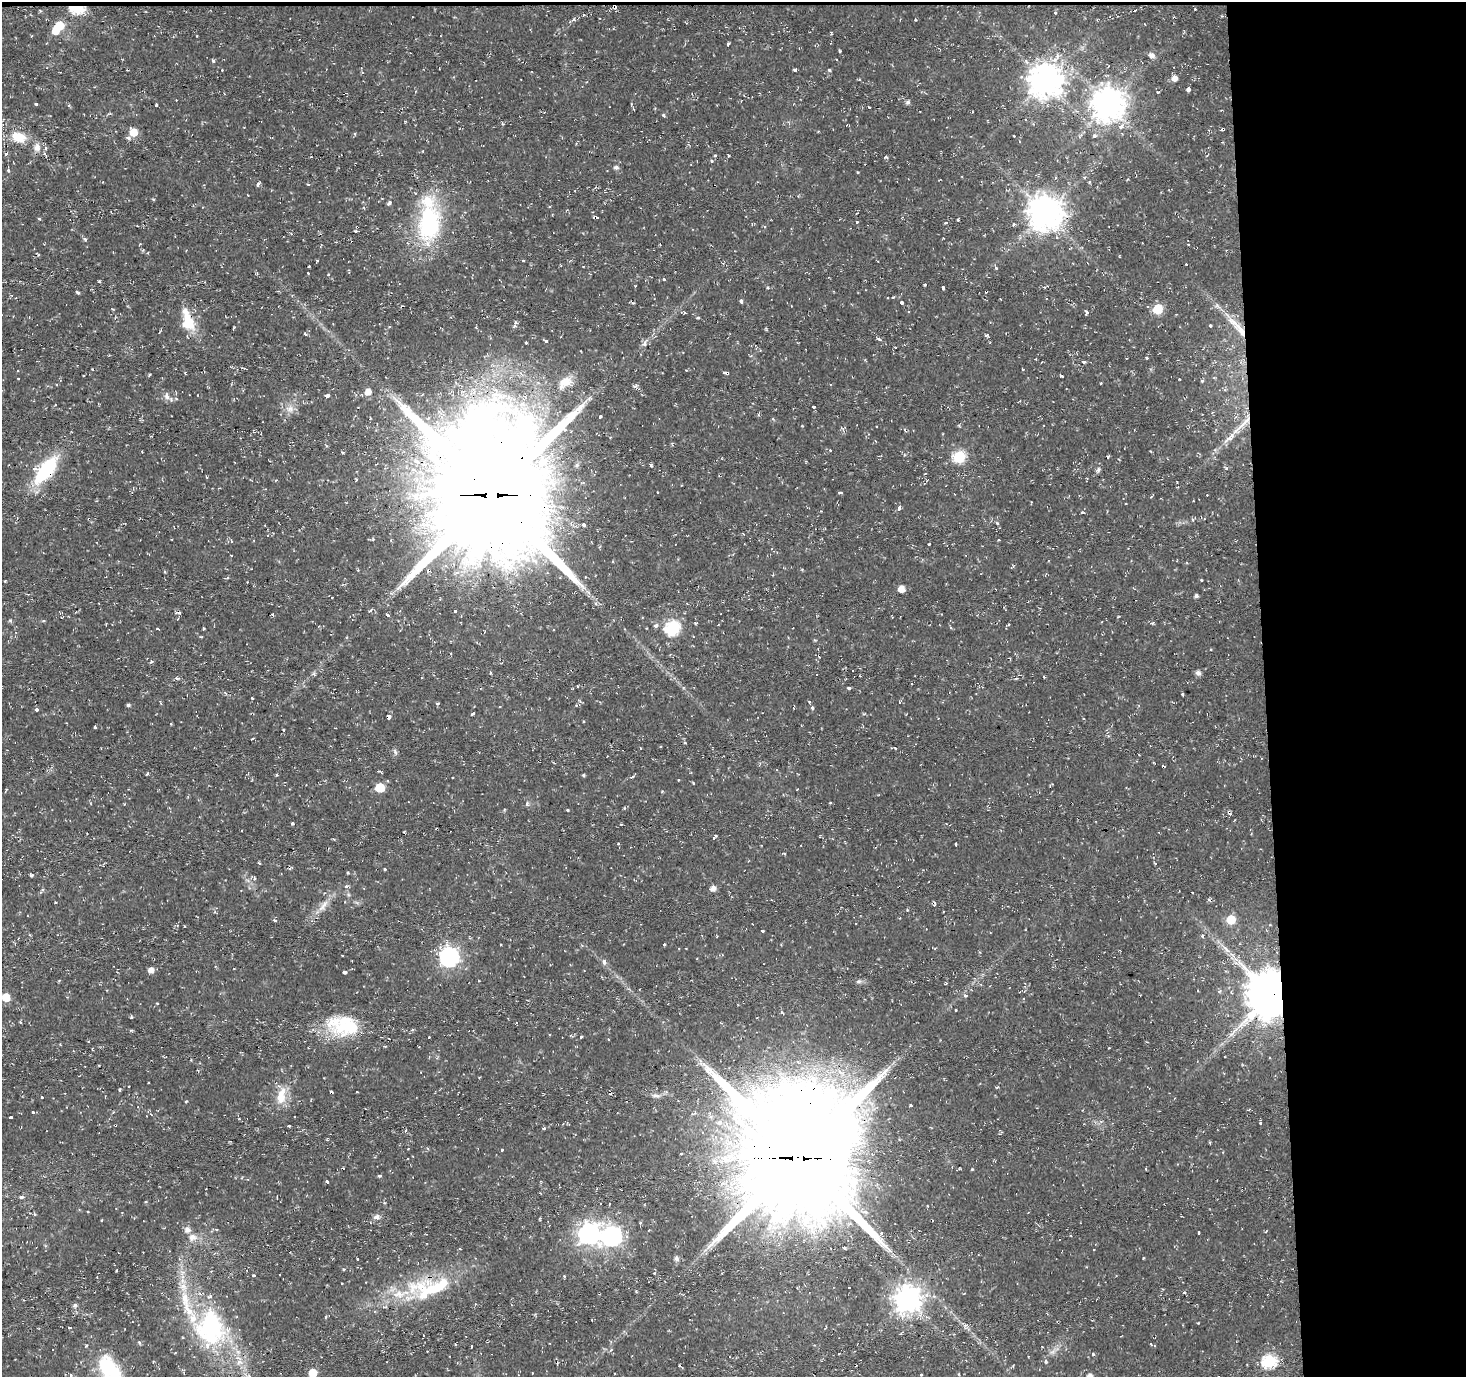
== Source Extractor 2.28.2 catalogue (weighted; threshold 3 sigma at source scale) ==
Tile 3 of 3 x 3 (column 3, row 1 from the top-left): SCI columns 2930-4393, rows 2752-4126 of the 4395 x 4126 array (HDU 1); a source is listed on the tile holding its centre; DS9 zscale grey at full resolution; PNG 1468 x 1379 px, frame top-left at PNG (2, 2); no overlay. Shown black and unused: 14% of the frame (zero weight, under 2 of 3 exposures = <1% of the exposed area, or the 3 px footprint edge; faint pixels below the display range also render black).
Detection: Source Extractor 2.28.2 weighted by HDU 2 'WHT'; one run over the whole footprint, this tile lists its part. Background 0.00547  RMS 0.0031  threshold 0.0141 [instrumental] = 3 sigma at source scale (4.5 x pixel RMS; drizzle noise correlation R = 1.50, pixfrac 1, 0.0396/0.0396 arcsec/px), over >= 5 px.
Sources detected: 346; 3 inside a brighter object's white glare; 37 cosmic-ray / hot-pixel residue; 1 long thin detection or spike segment (spike, bleed or trail) — not listed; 13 inside a brighter listed object's ellipse — not listed separately; the other 292 listed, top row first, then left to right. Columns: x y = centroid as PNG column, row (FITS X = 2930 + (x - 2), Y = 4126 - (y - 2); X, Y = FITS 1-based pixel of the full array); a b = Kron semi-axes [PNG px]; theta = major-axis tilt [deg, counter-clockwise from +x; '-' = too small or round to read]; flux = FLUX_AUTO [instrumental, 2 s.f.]
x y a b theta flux
77 8 8 5 2 37
40 11 4 3 - 0.32
1055 12 3 3 - 0.63
583 15 4 3 - 0.27
573 19 6 5 - 0.64
915 20 3 2 - 0.45
59 25 6 6 - 8.1
728 44 4 3 - 1.7
840 51 3 3 - 0.34
1152 55 6 5 - 1.5
836 59 2 2 - 0.34
795 70 4 3 - 0.41
829 70 4 3 - 0.42
1175 78 5 5 - 2.1
1045 81 10 10 - 580
1188 88 4 3 - 11
1158 92 4 3 - 0.49
344 93 3 2 - 0.42
908 102 5 5 - 0.79
36 104 3 3 - 0.52
1108 104 10 10 - 580
156 105 3 3 - 1.3
869 107 3 3 - 0.42
663 115 4 4 - 0.45
1121 126 8 5 56 1.4
133 132 8 7 - 5.2
1081 135 9 5 55 0.75
1014 136 3 2 - 0.42
1094 136 4 3 - 1.1
19 137 21 14 -18 6.4
37 147 11 9 81 2.3
423 151 3 2 - 0.27
6 153 3 3 - 1.2
715 155 4 3 - 0.36
728 155 3 3 - 0.99
711 160 3 3 - 0.91
616 167 6 5 - 0.86
8 170 5 3 - 0.39
858 172 4 2 - 0.24
1084 177 4 4 - 0.45
308 184 3 3 - 0.44
258 185 6 4 90 0.63
575 191 3 2 - 0.18
389 203 5 4 - 0.86
1045 213 10 10 - 660
596 217 5 3 - 2.3
39 218 3 3 - 0.83
958 220 3 3 - 0.52
857 222 3 3 - 0.65
429 223 50 29 84 34
1014 224 5 4 - 0.55
764 226 4 3 - 0.44
357 227 3 3 - 0.63
355 231 3 3 - 0.4
85 239 5 4 - 0.55
317 260 3 3 - 2
523 260 3 3 - 0.39
1186 264 3 2 - 0.58
309 266 3 3 - 0.41
996 268 4 3 - 0.55
328 275 3 2 - 0.28
664 279 3 3 - 1.4
99 282 4 3 - 0.35
925 284 3 3 - 1.4
635 286 3 2 - 0.36
768 287 4 4 - 0.42
943 287 4 3 - 1.1
986 291 3 3 - 0.59
78 292 5 3 - 0.47
1001 299 3 2 - 0.23
741 301 5 4 - 0.52
902 303 4 3 - 1.5
1148 306 4 4 - 0.36
1158 309 6 6 - 15
1086 312 3 3 - 4.7
697 318 4 3 - 0.31
188 323 24 17 -69 7.9
515 323 8 4 67 0.74
1210 325 3 3 - 0.5
1237 327 41 8 -48 7.4
305 334 4 3 - 0.48
986 335 5 4 - 0.49
879 339 7 3 -27 0.5
546 340 3 3 - 1.3
526 343 3 3 - 0.66
644 343 8 5 77 1.1
1084 362 4 4 - 0.48
1022 369 4 2 - 0.28
185 373 3 3 - 0.3
726 373 4 3 - 2.5
149 375 4 2 - 0.34
1061 376 5 2 - 0.46
19 378 3 3 - 1.4
1202 381 4 4 - 0.43
565 382 25 14 38 6
1101 383 3 2 - 0.4
635 386 7 5 14 0.66
368 392 6 5 - 2.8
167 396 10 7 -72 1.5
327 396 4 3 - 2.5
813 406 3 3 - 1
290 409 10 9 - 2.2
600 416 3 3 - 1.3
1243 424 47 7 48 6.6
876 426 3 3 - 0.65
905 430 4 3 - 0.45
342 452 4 3 - 0.33
959 456 6 6 - 31
1108 457 4 3 - 0.4
416 460 5 5 - 1.4
542 461 11 8 37 4.5
651 466 5 4 - 0.49
34 469 4 4 - 1.9
46 470 23 10 51 31
1098 470 9 5 74 0.79
657 492 3 2 - 0.38
840 493 4 3 - 1.4
491 495 45 40 -82 8100
1125 504 3 2 - 0.33
899 508 6 4 65 0.8
821 511 3 2 - 0.28
1082 512 5 3 - 0.29
89 519 4 3 - 0.34
1193 520 4 4 - 0.4
997 523 5 3 - 0.43
583 524 3 3 - 6
231 541 4 3 - 0.29
929 544 3 3 - 0.74
231 556 3 2 - 0.53
613 562 3 2 - 0.29
446 566 6 4 -15 0.81
1201 580 3 3 - 0.24
5 581 3 2 - 0.32
901 589 5 5 - 3.7
1196 596 4 4 - 0.77
332 597 2 2 - 0.27
370 610 7 2 36 0.44
455 610 3 3 - 0.97
178 613 7 3 -3 0.6
272 614 3 3 - 0.42
387 615 4 3 - 4.5
461 616 3 2 - 0.31
10 620 6 4 -1 0.41
695 623 6 4 5 0.36
1152 623 5 3 - 0.32
1009 624 4 3 - 0.26
656 626 5 4 - 1.3
673 628 7 6 - 50
158 629 3 3 - 0.65
1211 650 3 2 - 0.29
451 654 3 3 - 0.24
151 661 5 3 - 0.39
1198 673 7 6 - 1
817 674 3 2 - 0.55
860 676 2 2 - 0.21
1044 677 4 2 - 0.34
176 678 6 4 -11 0.54
1016 678 5 3 - 0.33
577 686 2 2 - 0.3
849 688 4 3 - 0.55
1183 694 3 3 - 0.91
252 698 3 3 - 0.7
899 702 3 3 - 0.42
161 703 5 3 - 0.31
437 703 4 3 - 0.47
128 705 4 4 - 0.6
812 708 4 3 - 0.76
36 710 4 4 - 0.86
473 714 5 2 - 0.5
388 717 4 3 - 41
583 721 3 2 - 0.3
95 728 3 3 - 1.1
252 739 3 2 - 0.65
685 743 4 3 - 0.33
661 747 3 2 - 0.27
147 774 4 3 - 0.35
583 775 4 3 - 0.49
632 777 5 3 - 0.86
678 780 3 2 - 0.24
693 783 3 3 - 0.58
380 788 6 6 - 12
797 789 3 2 - 0.27
527 803 6 4 81 0.52
830 803 4 3 - 0.29
568 810 3 3 - 0.37
292 823 3 3 - 0.63
621 824 3 2 - 0.22
714 837 6 3 58 1.5
618 844 4 3 - 0.28
956 844 4 3 - 2.6
784 853 3 2 - 0.5
259 863 3 3 - 0.48
1155 863 4 3 - 0.27
385 869 3 3 - 0.34
32 875 4 4 - 0.45
254 878 5 4 - 0.59
346 886 5 3 - 0.4
713 888 5 5 - 1.8
42 889 5 3 - 0.45
323 906 23 6 52 3.1
274 920 6 4 -26 0.48
1231 920 6 6 - 11
762 930 3 3 - 1.7
1202 936 3 3 - 2.1
664 944 3 3 - 0.89
342 955 3 2 - 0.3
449 957 8 7 - 130
604 961 7 5 -84 1
151 970 5 5 - 2.1
344 972 4 3 - 4.5
859 981 7 5 2 0.73
971 989 4 4 - 0.3
1271 994 13 12 - 1600
965 995 5 3 - 0.39
6 997 5 5 - 6.3
157 1003 3 2 - 0.26
955 1010 3 3 - 0.82
781 1012 4 3 - 0.41
20 1022 4 3 - 0.4
342 1028 46 24 -12 16
412 1030 5 3 - 0.3
1235 1030 9 4 45 1
581 1036 3 3 - 0.95
429 1037 3 3 - 1.4
609 1039 3 2 - 0.28
1109 1048 2 2 - 0.3
798 1062 7 5 -5 0.93
148 1082 3 2 - 0.39
128 1086 3 3 - 0.84
997 1087 4 3 - 0.3
120 1090 3 3 - 1.9
357 1092 3 2 - 0.18
281 1096 24 12 78 5.7
656 1096 13 5 -9 1.2
41 1097 3 3 - 0.76
186 1101 4 2 - 0.26
911 1105 3 3 - 0.9
1248 1110 4 3 - 0.32
33 1112 3 3 - 0.55
11 1117 3 3 - 1.8
294 1117 3 2 - 0.41
720 1122 8 7 - 1.1
1261 1123 3 3 - 3.3
289 1126 3 2 - 1.3
543 1128 3 3 - 0.94
1210 1142 4 3 - 0.33
502 1149 3 3 - 1.3
798 1158 43 39 -85 7900
995 1161 4 3 - 0.3
972 1169 3 3 - 0.34
1146 1169 3 2 - 0.35
379 1176 4 3 - 0.51
327 1182 3 3 - 0.75
21 1197 5 4 - 0.63
88 1211 3 3 - 0.63
34 1214 4 3 - 0.47
377 1217 9 7 9 1.2
101 1220 3 2 - 0.32
640 1223 4 4 - 0.43
187 1230 6 6 - 1.8
1199 1233 3 3 - 0.43
589 1234 8 8 - 180
612 1236 8 8 - 140
192 1237 9 7 13 2.1
844 1248 4 4 - 0.68
1093 1249 3 3 - 0.48
357 1258 3 3 - 0.81
1143 1258 4 2 - 0.24
676 1259 7 6 - 0.88
254 1275 4 3 - 1.3
342 1283 3 3 - 0.64
849 1287 3 3 - 0.99
435 1289 50 23 8 19
1184 1293 4 3 - 0.44
908 1299 9 8 - 340
75 1305 6 5 - 0.7
325 1317 4 3 - 0.3
210 1326 42 40 -35 38
965 1326 8 6 76 0.83
69 1327 3 3 - 0.99
455 1344 4 3 - 0.24
1150 1344 4 3 - 0.61
471 1346 3 2 - 0.46
53 1349 2 2 - 0.31
427 1351 3 2 - 0.52
1093 1354 4 3 - 0.47
1269 1361 7 6 - 46
109 1369 35 21 -56 19
313 1373 5 5 - 7.6
921 1374 3 3 - 0.78
70 1375 3 3 - 1
1090 1376 5 5 - 2.4
Overlapping masked pixels (flux is a lower limit): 16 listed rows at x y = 77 8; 344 93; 1045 213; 596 217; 357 227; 986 291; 188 323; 1237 327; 726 373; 1243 424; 46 470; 491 495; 89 519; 388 717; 1271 994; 798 1158
Isophote crosses this tile's border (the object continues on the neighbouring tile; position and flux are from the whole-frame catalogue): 4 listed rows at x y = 109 1369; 313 1373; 70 1375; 1090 1376
Unlisted compact peaks at least as high as the median listed source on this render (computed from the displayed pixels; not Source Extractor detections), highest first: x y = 213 61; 886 157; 395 752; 131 1017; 893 297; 895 748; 308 273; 809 702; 1146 358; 204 628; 116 1271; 153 199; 1179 379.